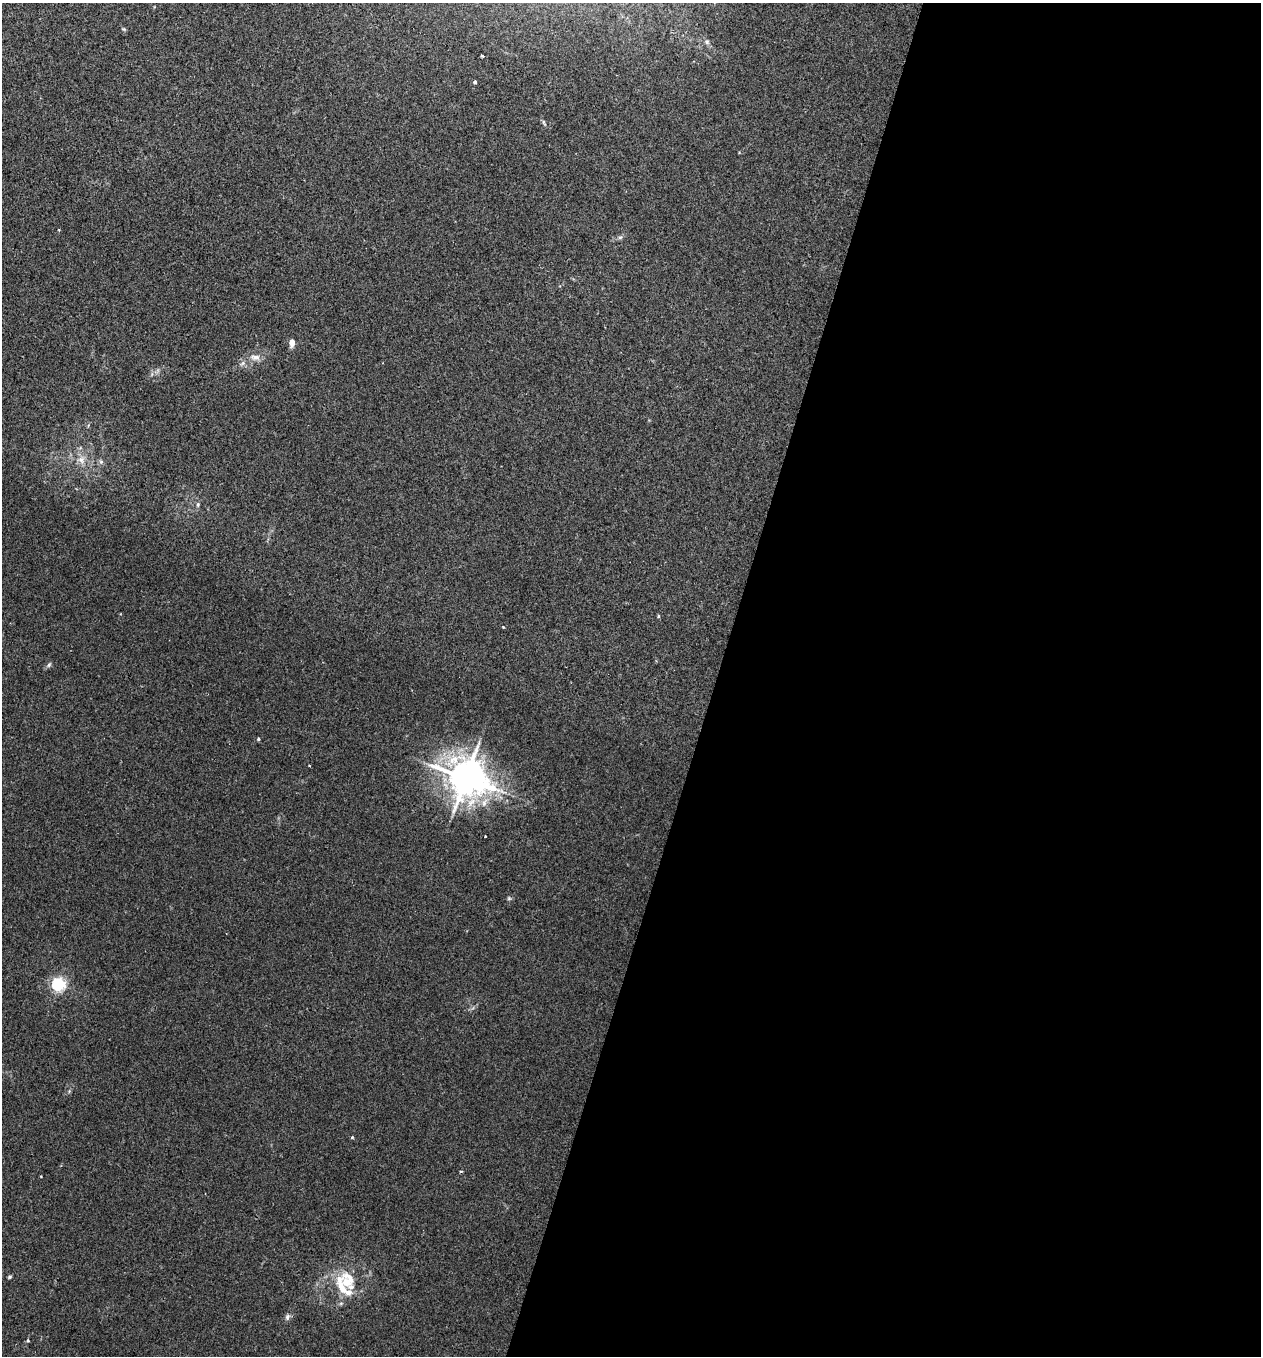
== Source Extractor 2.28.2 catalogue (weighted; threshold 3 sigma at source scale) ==
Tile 12 of 4 x 4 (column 4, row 3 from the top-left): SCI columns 3910-5168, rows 1355-2708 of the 5430 x 5416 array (HDU 1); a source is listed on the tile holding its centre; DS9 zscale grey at full resolution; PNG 1263 x 1358 px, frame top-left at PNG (2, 3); no overlay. Shown black and unused: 43% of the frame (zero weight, under 2 of 3 exposures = <1% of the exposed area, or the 3 px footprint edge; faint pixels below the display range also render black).
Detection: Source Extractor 2.28.2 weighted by HDU 2 'WHT'; one run over the whole footprint, this tile lists its part. Background 0.034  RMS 0.0054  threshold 0.0242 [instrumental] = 3 sigma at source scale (4.5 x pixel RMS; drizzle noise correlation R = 1.50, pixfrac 1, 0.05/0.05 arcsec/px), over >= 5 px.
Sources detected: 28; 3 inside a brighter listed object's ellipse — not listed separately; the other 25 listed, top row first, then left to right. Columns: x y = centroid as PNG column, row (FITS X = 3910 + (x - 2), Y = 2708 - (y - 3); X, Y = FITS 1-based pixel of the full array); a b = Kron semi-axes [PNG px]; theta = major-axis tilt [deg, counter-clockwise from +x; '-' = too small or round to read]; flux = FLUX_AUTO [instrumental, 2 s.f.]
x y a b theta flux
707 42 8 7 - 1.5
482 56 3 2 - 0.72
475 82 3 3 - 1.1
59 230 3 3 - 0.39
620 237 6 4 -17 0.8
292 343 9 5 86 3.4
255 357 14 8 -6 3.5
243 363 7 4 71 1.1
81 460 11 10 - 3.8
101 462 6 5 - 1.1
198 505 6 5 - 1
658 616 5 3 - 0.51
503 627 3 2 - 0.4
49 665 8 5 62 1
258 739 4 4 - 0.61
466 778 12 10 -25 1400
485 836 3 3 - 0.59
509 898 5 5 - 0.79
58 984 5 5 - 110
352 1137 4 3 - 0.71
461 1171 4 3 - 0.54
10 1277 5 4 - 0.72
346 1282 26 13 -41 13
287 1317 8 6 59 1.5
28 1341 5 4 - 0.74